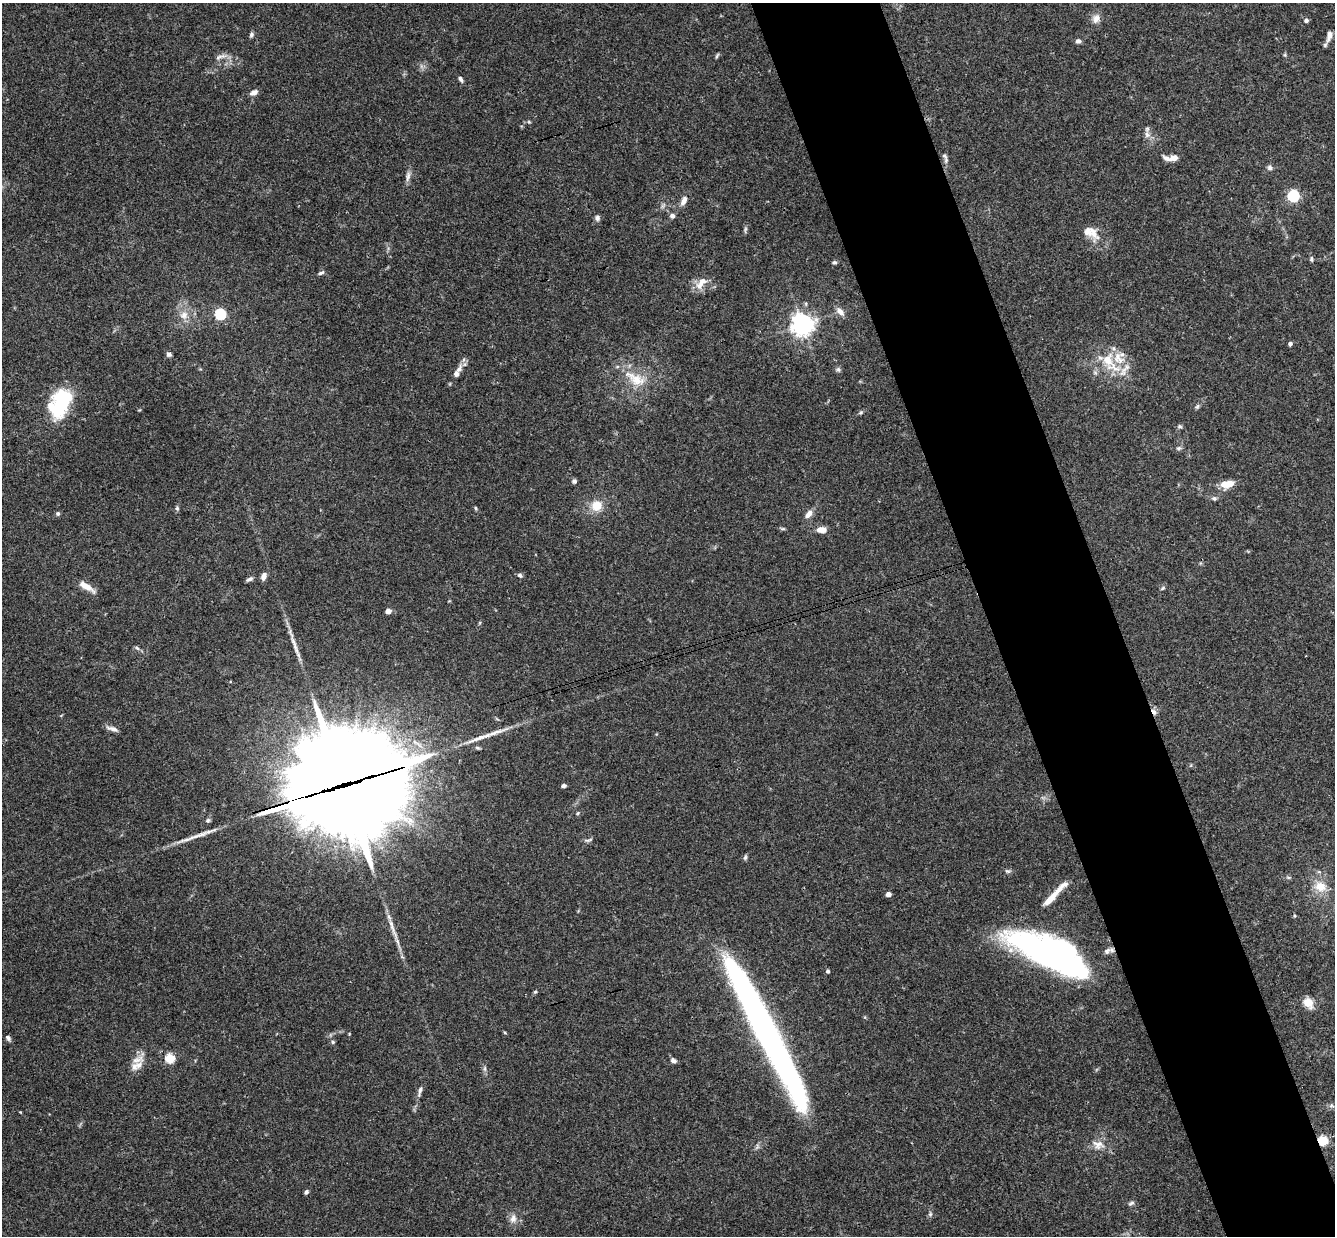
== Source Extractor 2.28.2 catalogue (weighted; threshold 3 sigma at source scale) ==
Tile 6 of 4 x 4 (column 2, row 2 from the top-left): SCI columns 1392-2724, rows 2763-3996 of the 5447 x 5401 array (HDU 1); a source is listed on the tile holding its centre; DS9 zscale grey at full resolution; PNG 1337 x 1238 px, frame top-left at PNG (2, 3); no overlay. Shown black and unused: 10% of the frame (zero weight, under 3 of 4 exposures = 6% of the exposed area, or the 3 px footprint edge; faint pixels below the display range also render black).
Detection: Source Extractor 2.28.2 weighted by HDU 2 'WHT'; one run over the whole footprint, this tile lists its part. Background 0.0844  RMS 0.0034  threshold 0.0153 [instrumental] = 3 sigma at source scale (4.5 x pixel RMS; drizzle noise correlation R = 1.50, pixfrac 1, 0.05/0.05 arcsec/px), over >= 5 px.
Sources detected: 109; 4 inside a brighter object's white glare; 1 cosmic-ray / hot-pixel residue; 4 long thin detections or spike segments (spike, bleed or trail) — not listed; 8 inside a brighter listed object's ellipse — not listed separately; the other 92 listed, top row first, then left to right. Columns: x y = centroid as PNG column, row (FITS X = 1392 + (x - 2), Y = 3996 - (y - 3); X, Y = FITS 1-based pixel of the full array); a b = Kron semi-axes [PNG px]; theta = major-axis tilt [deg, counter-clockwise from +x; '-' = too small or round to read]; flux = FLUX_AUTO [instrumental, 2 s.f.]
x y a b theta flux
1096 19 12 9 73 2.3
1306 20 4 4 - 1
251 35 7 5 68 0.71
1329 36 16 7 74 2.1
1078 41 6 5 - 1.1
1285 55 6 4 -72 0.43
717 56 8 3 63 0.49
220 57 19 6 15 1.7
461 79 8 5 -63 0.84
254 93 9 5 25 1.9
529 122 5 4 - 0.38
1147 135 9 7 -55 1.6
944 156 10 5 -48 0.89
1174 158 10 6 10 2.3
1270 168 7 6 - 0.93
408 176 16 5 80 1.5
1293 196 5 5 - 41
684 201 12 7 64 2.2
672 216 6 6 - 1.1
597 218 8 6 -77 0.95
745 229 9 3 77 0.65
1093 233 21 9 -59 3.7
1311 259 7 4 -81 0.64
834 262 6 4 1 0.59
321 273 8 4 24 0.8
701 283 20 9 50 3.6
840 312 12 7 -49 1.9
220 314 5 5 - 32
184 315 13 11 38 3.3
803 324 7 7 - 230
1290 343 4 4 - 0.92
169 354 6 5 - 0.88
1108 360 18 14 -71 7.5
459 369 15 7 57 2.2
838 369 7 5 -88 0.75
635 379 35 15 -28 9.3
61 402 34 19 63 25
1197 406 7 5 58 0.61
1180 426 7 5 -1 0.6
1179 448 7 5 15 0.74
574 481 6 5 - 0.74
1227 484 14 7 9 5.3
1214 498 7 6 - 0.81
596 506 13 11 20 5.5
177 508 7 5 90 0.63
476 508 5 3 - 0.38
58 513 5 5 - 0.68
808 514 12 7 49 2.1
783 529 8 4 -1 0.51
822 530 11 7 3 2.9
520 575 7 5 -39 0.72
264 576 9 6 69 1.6
249 579 8 4 25 0.95
86 586 20 7 -32 3.8
1163 588 5 5 - 0.51
388 611 4 4 - 3.5
137 648 7 4 -44 0.65
1154 711 11 5 -59 1.5
112 729 17 5 -18 1.6
342 785 47 37 11 7200
564 786 5 4 - 0.78
578 813 5 4 - 0.4
208 820 7 6 - 0.67
588 840 12 4 12 0.78
745 857 7 5 69 0.62
1007 871 8 4 -25 0.69
1319 872 6 4 -18 0.51
1288 877 6 4 -19 0.48
1320 886 13 11 -16 5.5
888 894 4 4 - 2.4
1054 895 46 7 46 6.5
1294 916 5 4 - 0.44
392 926 25 6 -74 3.2
1107 951 11 7 39 1.4
1054 958 82 21 -27 120
828 971 4 4 - 0.89
535 992 5 3 - 0.36
1308 1003 8 6 -54 7
8 1038 7 5 -52 0.92
333 1042 5 5 - 0.5
170 1058 5 5 - 20
138 1060 18 11 16 3.6
673 1060 7 6 - 1
485 1068 9 4 -82 0.76
420 1091 15 5 75 1.3
1331 1105 8 5 -17 0.9
1323 1140 5 5 - 23
1098 1145 19 12 -19 3.8
306 1192 5 4 - 0.88
1131 1203 9 4 25 0.7
930 1214 6 5 - 0.63
513 1218 13 9 81 2.3
Overlapping masked pixels (flux is a lower limit): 3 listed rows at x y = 1154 711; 342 785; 1323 1140